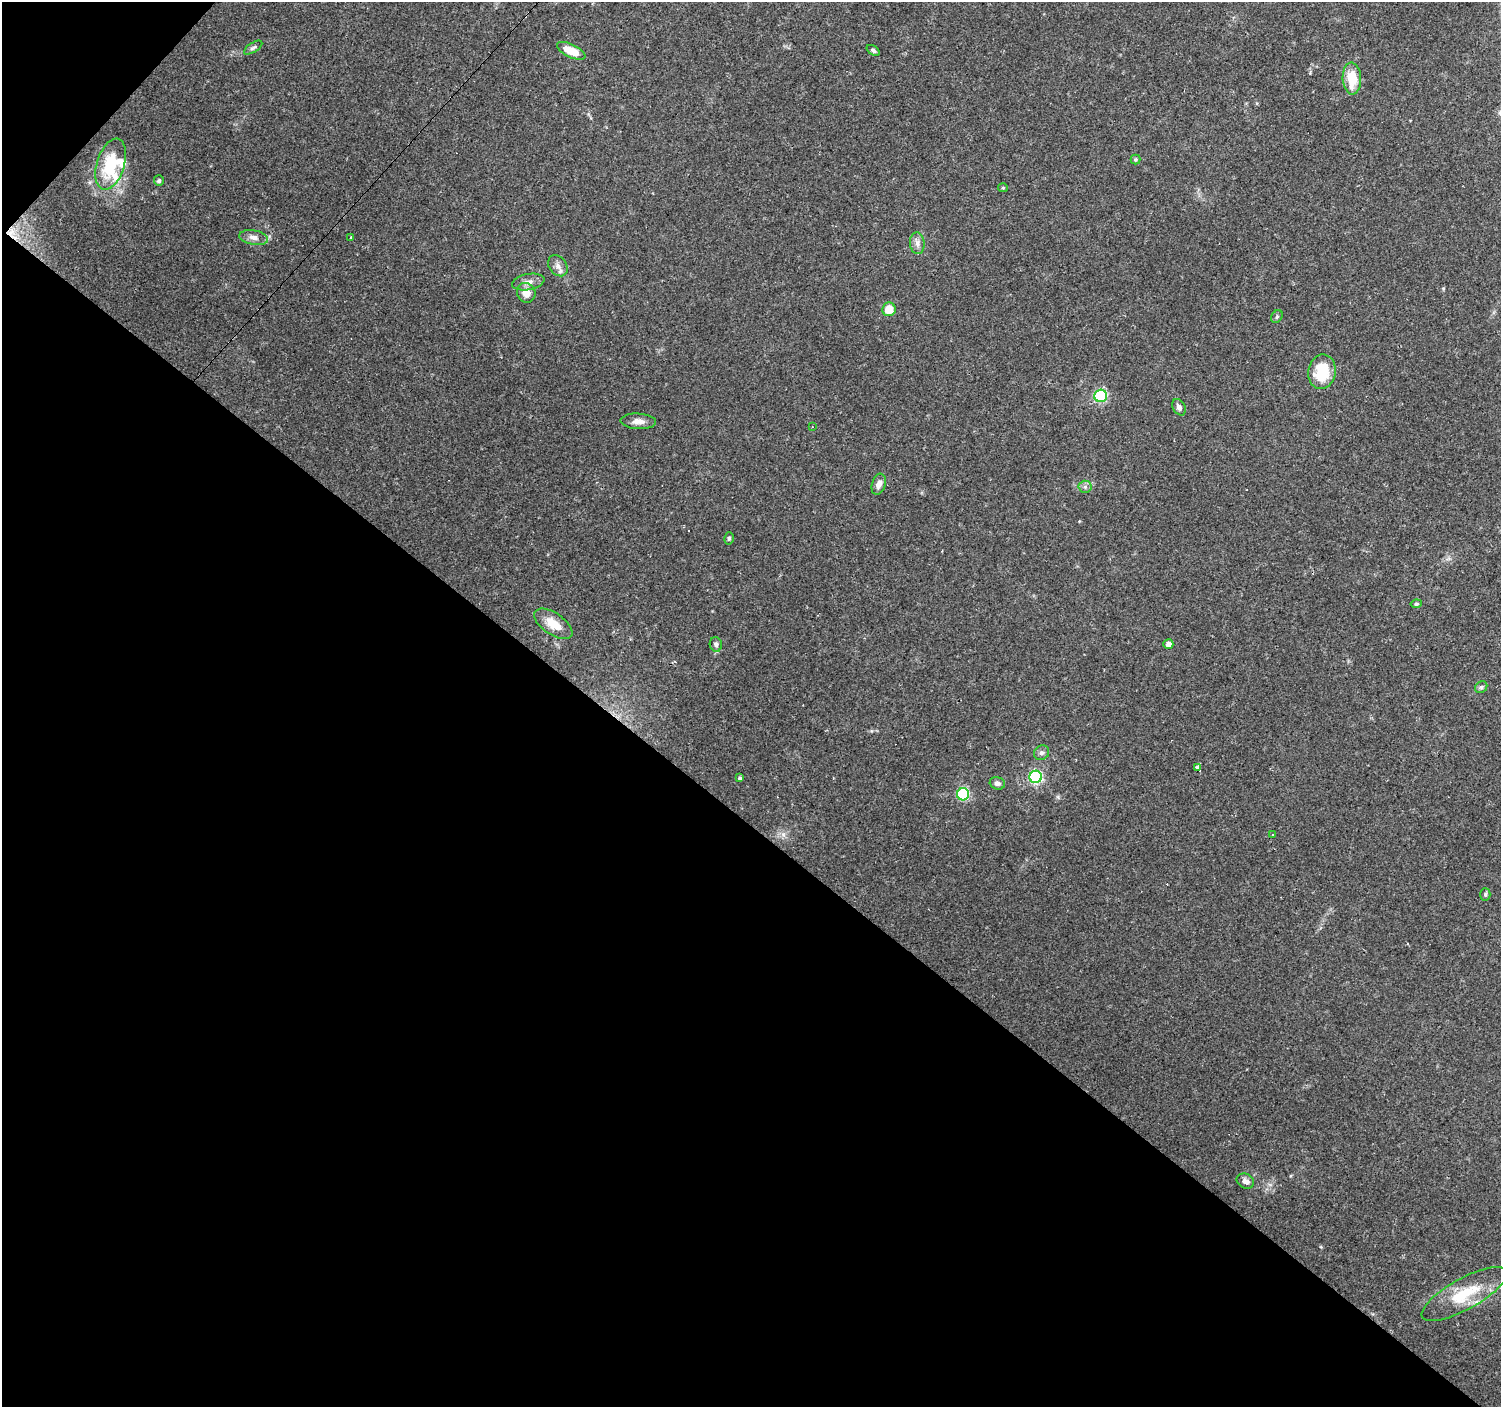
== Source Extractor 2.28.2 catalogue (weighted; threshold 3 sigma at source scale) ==
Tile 9 of 4 x 4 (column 1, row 3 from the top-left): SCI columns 1-1499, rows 1572-2976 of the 6000 x 6021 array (HDU 1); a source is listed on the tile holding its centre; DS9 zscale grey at full resolution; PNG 1503 x 1409 px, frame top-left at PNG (2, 2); each listed source drawn as its Kron ellipse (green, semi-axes under 4 px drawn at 4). Shown black and unused: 43% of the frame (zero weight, under 3 of 4 exposures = <1% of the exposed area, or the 3 px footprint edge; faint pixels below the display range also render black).
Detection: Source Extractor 2.28.2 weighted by HDU 2 'WHT'; one run over the whole footprint, this tile lists its part. Background 0.0746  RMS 0.0054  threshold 0.0242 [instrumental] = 3 sigma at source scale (4.5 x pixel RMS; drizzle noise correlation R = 1.50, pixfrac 1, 0.0396/0.0396 arcsec/px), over >= 5 px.
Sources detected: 47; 6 cosmic-ray / hot-pixel residue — neither listed nor drawn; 2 inside a brighter listed object's ellipse — not listed separately; the other 39 listed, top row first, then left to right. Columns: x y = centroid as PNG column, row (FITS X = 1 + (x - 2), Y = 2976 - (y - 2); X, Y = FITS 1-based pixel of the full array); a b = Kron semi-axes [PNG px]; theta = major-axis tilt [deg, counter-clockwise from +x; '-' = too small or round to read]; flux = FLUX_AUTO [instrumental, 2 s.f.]
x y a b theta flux
253 48 10 4 33 1.2
873 50 7 4 -34 1.2
571 51 15 6 -25 12
1352 79 16 9 -87 13
1135 159 5 5 - 0.86
111 164 26 13 72 24
159 181 5 5 - 0.87
1003 188 5 4 - 0.61
254 237 14 7 -10 3.4
351 237 3 2 - 1.4
917 243 11 7 -85 2.6
558 266 11 8 -52 3.1
528 282 16 8 10 3.6
526 293 10 9 - 5.4
889 309 7 6 - 8.3
1277 316 7 5 54 0.9
1322 372 17 13 80 18
1100 396 6 6 - 53
1179 407 9 6 -62 2
638 421 18 7 -3 3.8
812 427 3 2 - 0.31
879 484 11 7 72 3
1085 487 6 6 - 1.4
729 538 6 4 75 0.91
1416 604 5 4 - 0.78
553 624 22 10 -34 9.2
716 644 7 6 - 1.6
1168 644 5 4 - 2.6
1481 687 7 5 44 1
1041 753 8 7 - 1.6
1197 767 3 3 - 6.6
1036 777 6 6 - 72
740 778 4 4 - 1
997 783 7 6 - 1.8
963 794 6 6 - 51
1272 835 3 3 - 1.7
1485 894 6 5 - 0.98
1245 1181 9 7 -25 2.5
1464 1294 48 15 29 21